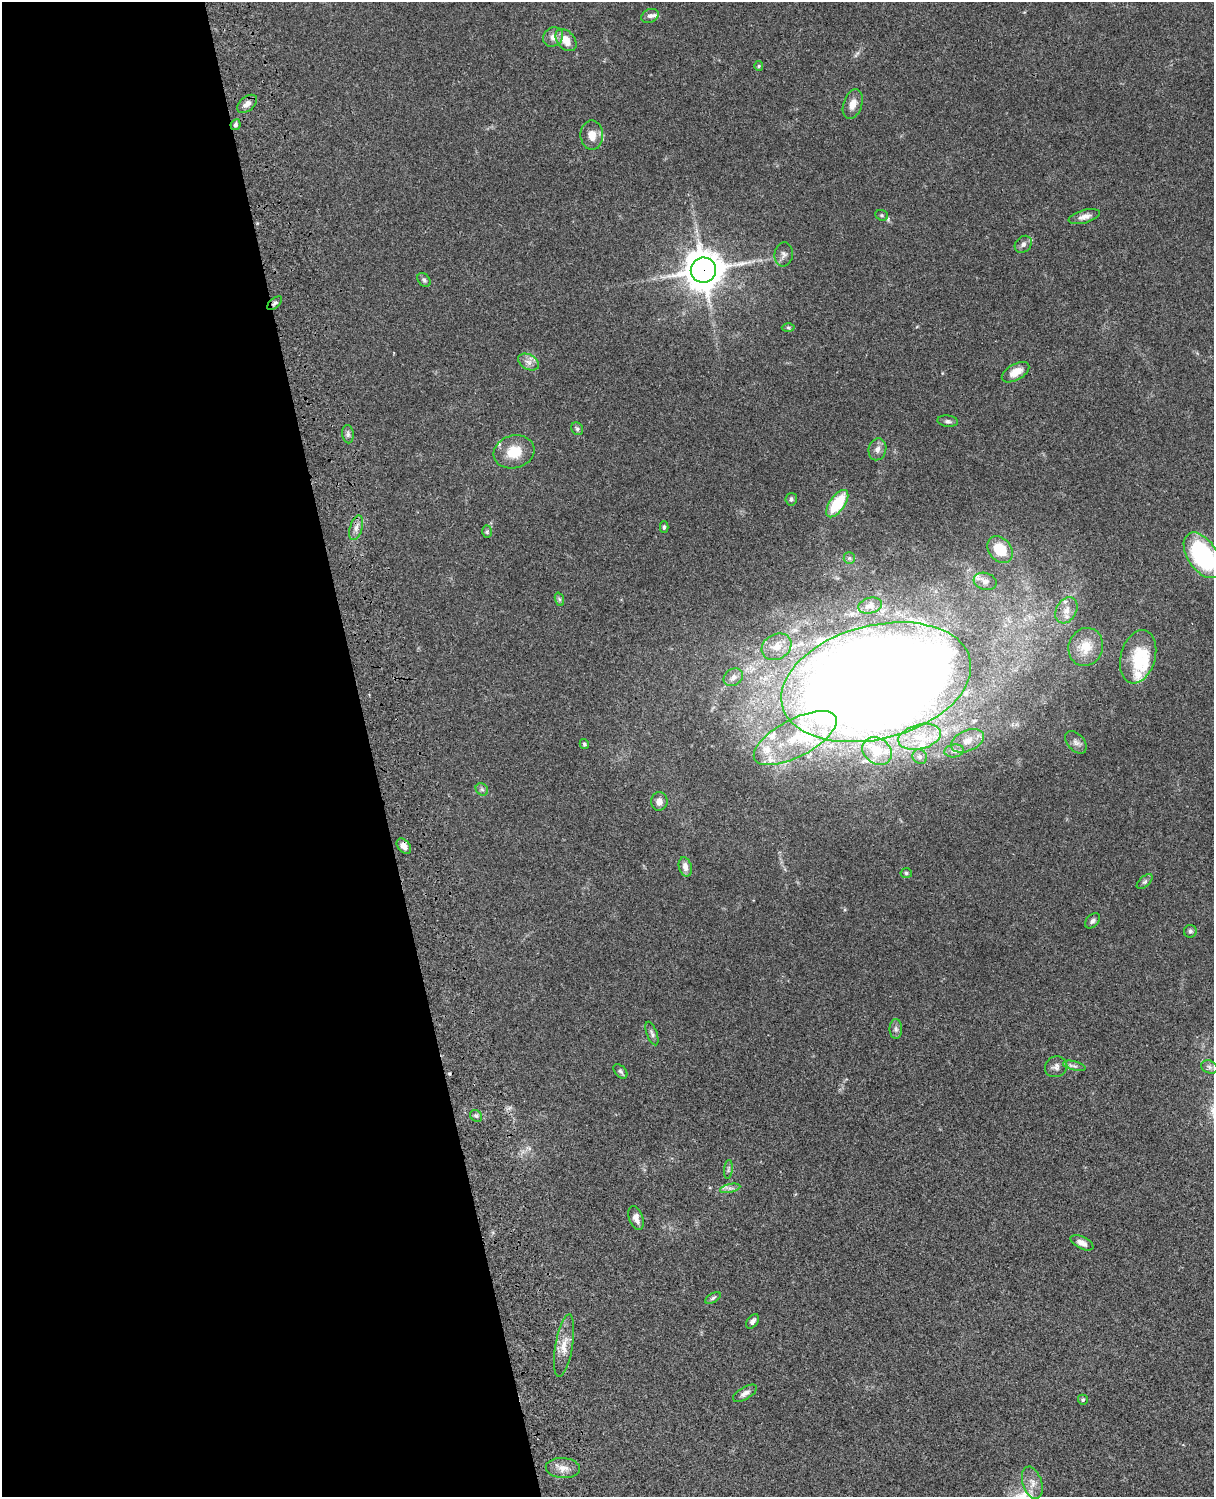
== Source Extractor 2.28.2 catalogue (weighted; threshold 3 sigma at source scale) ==
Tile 5 of 4 x 3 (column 1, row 2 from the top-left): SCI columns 121-1332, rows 1773-3267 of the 5087 x 4927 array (HDU 1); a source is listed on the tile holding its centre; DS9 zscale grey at full resolution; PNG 1216 x 1499 px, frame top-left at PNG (2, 2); each listed source drawn as its Kron ellipse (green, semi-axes under 4 px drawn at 4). Shown black and unused: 31% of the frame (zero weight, under 3 of 4 exposures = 6% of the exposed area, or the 3 px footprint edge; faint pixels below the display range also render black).
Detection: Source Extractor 2.28.2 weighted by HDU 2 'WHT'; one run over the whole footprint, this tile lists its part. Background 0.0787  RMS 0.0058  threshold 0.0262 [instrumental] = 3 sigma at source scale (4.5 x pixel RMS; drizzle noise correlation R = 1.50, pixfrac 1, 0.05/0.05 arcsec/px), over >= 5 px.
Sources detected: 87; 1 inside a brighter object's white glare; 1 cosmic-ray / hot-pixel residue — neither listed nor drawn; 11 inside a brighter listed object's ellipse — not listed separately; the other 74 listed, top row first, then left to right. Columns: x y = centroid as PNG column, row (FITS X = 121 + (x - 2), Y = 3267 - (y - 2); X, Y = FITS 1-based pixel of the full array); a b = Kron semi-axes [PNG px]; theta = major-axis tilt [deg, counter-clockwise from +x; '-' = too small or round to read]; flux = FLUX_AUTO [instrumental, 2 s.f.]
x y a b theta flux
650 16 9 6 22 1.9
553 37 10 9 - 3.5
566 40 12 8 -49 7.3
759 66 5 4 - 0.71
247 104 11 7 38 3.8
853 104 15 9 71 5.1
236 125 5 4 - 1.3
592 135 14 11 -89 6.4
882 215 6 5 - 0.98
1084 217 16 6 15 3.4
1023 244 9 7 45 2
784 254 12 9 84 2.6
703 270 12 12 - 1400
424 280 8 5 -47 1.4
275 303 9 4 42 1.3
788 327 6 4 -1 0.82
528 362 11 7 -28 3.1
1016 372 15 8 30 7.4
948 421 10 5 -6 1.6
577 429 7 5 -55 1.2
348 434 9 6 -83 1.6
877 449 11 9 74 3.1
514 452 21 16 15 14
791 499 6 5 - 1.2
837 504 16 7 55 25
664 527 6 4 89 0.88
356 528 12 6 73 3
487 532 6 5 - 0.89
1000 550 15 11 -49 17
1202 555 25 14 -56 68
849 558 6 5 - 1.2
985 581 12 8 -17 2.9
559 599 7 4 -71 1
870 606 12 8 13 3
1066 610 14 10 61 5.1
776 647 16 12 30 7.9
1086 647 19 17 69 10
1138 657 27 17 74 18
733 677 10 8 34 3.1
876 682 97 57 14 1900
920 737 22 12 14 12
795 738 46 19 28 41
968 741 17 10 24 6.5
1076 742 13 8 -50 2.8
584 744 5 4 - 0.91
877 751 16 12 -35 9.9
954 751 10 6 9 2.3
920 757 7 7 - 1.7
482 789 7 5 -43 1.4
659 801 9 8 - 3.5
404 846 9 6 -48 3.7
685 867 10 6 -75 3.5
906 873 5 5 - 0.96
1145 882 9 5 40 1.3
1092 921 9 6 44 1.6
1190 931 6 6 - 1.5
896 1029 10 6 -89 1.7
652 1033 12 5 -69 1.7
1074 1066 11 4 -14 1.6
1056 1067 11 10 - 2.8
1209 1067 8 6 -23 1.8
620 1071 8 5 -46 1.3
476 1116 6 5 - 1.2
728 1169 9 4 83 1.2
730 1188 10 4 12 1.9
636 1218 12 7 -70 3.4
1082 1243 12 6 -26 2.9
713 1298 8 4 31 1.1
752 1321 8 5 53 1.8
564 1346 31 8 80 7.9
745 1393 13 6 30 2.7
1083 1400 5 5 - 1.1
563 1468 17 10 -4 5.4
1032 1483 17 9 -72 5.3
Overlapping masked pixels (flux is a lower limit): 3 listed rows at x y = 703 270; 275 303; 404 846
Isophote crosses this tile's border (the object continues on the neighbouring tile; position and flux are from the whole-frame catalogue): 1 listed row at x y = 1202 555